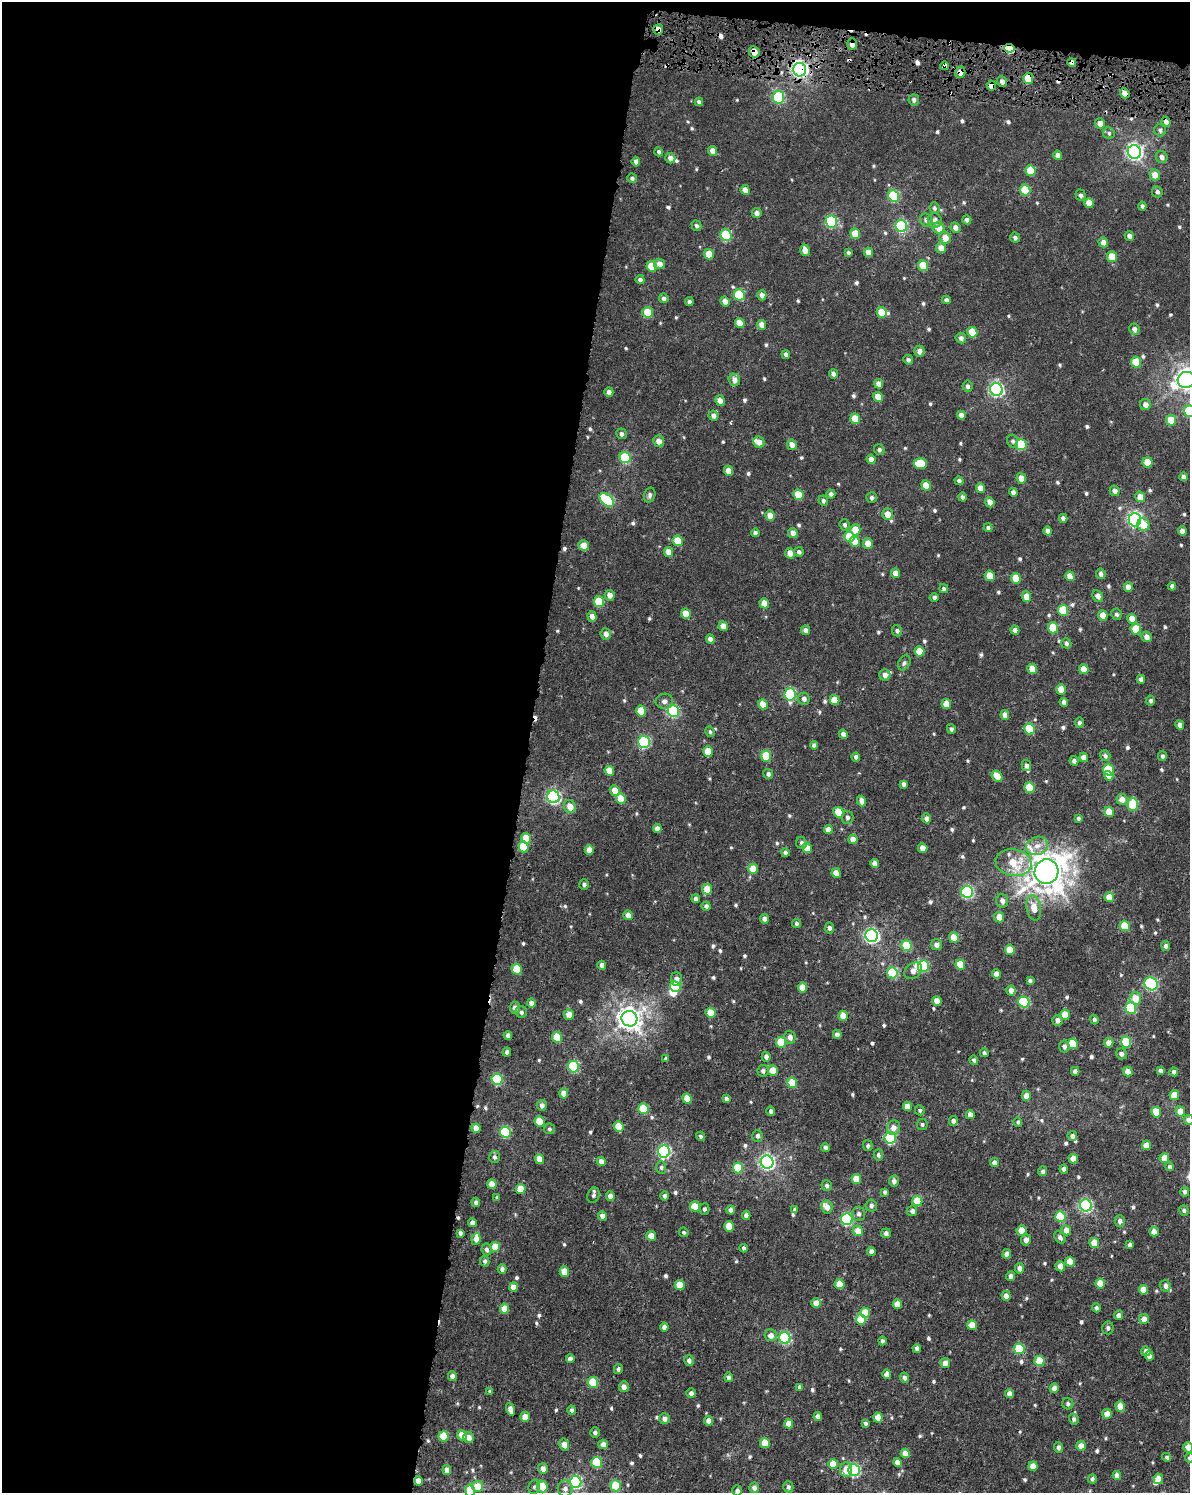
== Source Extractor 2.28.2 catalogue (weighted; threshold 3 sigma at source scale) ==
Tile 1 of 4 x 3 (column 1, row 1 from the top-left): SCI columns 25-1212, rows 3324-4814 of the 4789 x 5100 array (HDU 1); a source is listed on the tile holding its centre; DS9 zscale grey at full resolution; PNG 1192 x 1495 px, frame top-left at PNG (2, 2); each listed source drawn as its Kron ellipse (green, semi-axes under 4 px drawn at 4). Shown black and unused: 46% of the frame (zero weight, under 4 of 7 exposures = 4% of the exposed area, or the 3 px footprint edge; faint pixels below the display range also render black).
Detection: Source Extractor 2.28.2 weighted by HDU 2 'WHT'; one run over the whole footprint, this tile lists its part. Background 4.71e-04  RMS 0.001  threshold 0.0042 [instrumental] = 3 sigma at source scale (4.09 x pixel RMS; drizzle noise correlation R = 1.36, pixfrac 0.8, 0.0396/0.0396 arcsec/px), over >= 5 px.
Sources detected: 679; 2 inside a brighter object's white glare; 7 cosmic-ray / hot-pixel residue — neither listed nor drawn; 7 inside a brighter listed object's ellipse — not listed separately; of the other 663, all 500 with FLUX_AUTO >= 0.191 (the completeness limit of this list) listed and drawn (163 fainter detections not listed), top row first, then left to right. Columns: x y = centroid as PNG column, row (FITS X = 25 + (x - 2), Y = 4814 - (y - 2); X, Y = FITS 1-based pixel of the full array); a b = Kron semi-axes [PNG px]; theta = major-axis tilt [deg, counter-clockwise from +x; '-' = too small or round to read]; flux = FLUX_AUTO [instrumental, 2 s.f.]
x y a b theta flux
658 30 5 5 - 0.85
852 44 6 4 -89 0.57
1009 48 5 4 - 6.3
754 52 6 5 - 1.2
1072 63 4 4 - 0.48
945 66 4 3 - 2.7
800 70 7 6 - 34
960 72 6 5 - 0.78
1028 78 5 5 - 2.1
1002 82 5 5 - 0.46
991 85 5 4 - 0.83
1125 93 5 4 - 0.74
778 97 6 6 - 9.6
914 100 5 5 - 0.32
699 102 4 4 - 0.31
1166 122 5 4 - 0.53
1100 123 5 5 - 0.75
1160 130 6 5 - 0.27
1109 133 6 5 - 0.2
713 151 5 4 - 0.89
659 152 4 4 - 0.23
1134 152 7 6 - 33
1058 155 5 4 - 0.57
1162 157 6 5 - 0.44
670 158 5 5 - 0.51
636 162 5 4 - 0.45
1030 171 5 5 - 2.5
1155 175 5 5 - 0.94
632 178 5 4 - 0.21
745 190 5 4 - 0.84
1025 190 6 5 - 3.3
1157 192 6 5 - 0.3
1081 195 6 5 - 0.26
894 196 6 5 - 7.9
1089 203 5 4 - 1.2
1142 206 4 4 - 0.22
934 208 6 5 - 0.22
757 213 5 4 - 0.45
926 220 6 6 - 0.38
935 220 7 6 - 0.54
967 220 4 4 - 0.32
831 222 6 5 - 9.7
696 226 5 4 - 0.22
901 226 6 5 - 12
955 227 5 5 - 0.51
939 228 6 5 - 1.2
855 234 5 5 - 1.9
726 235 6 5 - 6.4
1129 236 5 4 - 0.46
945 238 6 5 - 0.97
1015 238 5 5 - 0.25
1103 242 5 4 - 0.58
941 248 5 5 - 0.96
805 250 6 5 - 0.75
868 252 5 4 - 0.74
848 253 4 4 - 0.2
709 254 5 5 - 1.4
1112 257 5 5 - 1.7
659 264 5 5 - 0.7
651 266 5 5 - 2.2
923 266 5 5 - 2.3
640 280 4 4 - 0.29
739 295 6 5 - 5.6
762 295 5 4 - 0.46
664 298 5 4 - 0.3
946 300 4 4 - 0.33
725 301 5 4 - 0.84
689 302 4 4 - 0.24
647 312 5 5 - 2
882 312 5 5 - 2
740 323 5 4 - 1.1
762 325 5 4 - 0.73
1134 329 6 5 - 0.39
972 332 5 5 - 2.3
961 338 5 5 - 0.4
919 351 5 5 - 0.48
786 354 4 4 - 0.32
908 360 5 4 - 0.27
1136 362 5 5 - 2.5
833 374 4 4 - 0.51
734 380 6 5 - 0.59
1186 380 9 8 - 69
879 384 5 4 - 0.73
967 386 5 5 - 0.28
996 389 6 6 - 22
609 392 5 4 - 0.42
878 397 5 4 - 1.1
720 401 5 4 - 0.62
1145 404 6 5 - 0.57
1189 411 6 5 - 5
961 415 4 4 - 0.7
713 416 5 5 - 0.46
855 419 5 4 - 1.9
1171 420 5 5 - 1.9
621 434 5 5 - 0.32
659 441 6 5 - 0.73
1013 441 6 5 - 0.23
759 442 6 5 - 0.68
792 445 5 4 - 0.63
1021 445 6 5 - 4.5
879 450 5 5 - 0.23
625 458 6 5 - 5.2
871 459 5 4 - 0.68
1147 462 5 5 - 1.9
920 463 7 5 1 3
728 471 5 4 - 0.85
1183 477 4 4 - 0.36
1021 478 5 4 - 0.98
959 481 4 4 - 0.26
926 485 5 4 - 1.8
980 488 5 4 - 0.87
1115 491 5 4 - 0.51
1013 492 4 4 - 0.39
831 494 4 4 - 0.33
650 495 7 5 73 0.31
798 495 5 5 - 2.4
962 497 4 4 - 0.24
1140 497 5 5 - 1
871 498 5 5 - 0.25
607 500 8 5 -42 6.9
823 501 5 4 - 0.24
990 502 5 4 - 0.82
887 514 6 5 - 1
770 516 5 4 - 1.1
1063 518 4 4 - 0.44
1135 520 6 6 - 22
845 525 6 5 - 0.23
1143 525 6 6 - 1.5
988 528 4 4 - 0.22
855 530 6 5 - 1.4
1048 531 4 4 - 0.44
1182 531 5 4 - 0.65
755 533 4 4 - 0.28
793 533 5 4 - 0.8
849 537 5 5 - 2.8
678 541 5 5 - 2
855 541 5 5 - 1.5
868 543 5 5 - 1
584 546 5 5 - 1.3
668 552 5 4 - 0.8
799 552 5 5 - 0.27
790 553 5 5 - 0.77
895 573 5 4 - 0.74
1101 574 5 4 - 0.4
990 576 5 5 - 1.5
1070 576 5 4 - 0.94
1016 578 5 5 - 1.9
1172 586 4 4 - 0.3
1128 587 5 4 - 0.76
944 589 4 4 - 0.2
610 595 5 5 - 0.63
1098 596 6 5 - 0.49
934 597 4 4 - 0.25
1026 597 5 4 - 1.2
599 602 5 5 - 3.1
764 603 5 4 - 1.2
1063 610 5 5 - 3.5
686 614 5 4 - 1.3
1116 614 6 5 - 0.25
1103 615 5 4 - 1.3
592 617 5 4 - 0.58
1132 619 5 5 - 1.1
723 626 5 4 - 0.99
1053 628 5 5 - 3.1
1136 629 5 5 - 2.6
805 630 5 4 - 0.43
1015 630 4 4 - 0.55
897 631 5 5 - 0.23
606 634 5 5 - 0.48
1147 637 5 5 - 0.62
710 639 4 4 - 0.53
1066 643 5 5 - 0.24
919 651 5 5 - 1.6
904 663 8 5 62 0.23
1032 669 5 4 - 1.4
1084 669 5 4 - 1.3
885 675 6 5 - 0.57
1141 679 4 4 - 0.4
1061 690 5 4 - 1.3
790 694 6 5 - 8.1
804 699 6 5 - 0.34
835 700 5 5 - 1.2
664 701 9 7 1 0.41
1151 701 5 4 - 0.21
1064 702 4 4 - 0.42
763 704 5 4 - 1.2
946 704 5 4 - 1.3
641 711 5 5 - 2
673 711 6 5 - 9.7
1005 715 5 4 - 0.71
1079 723 5 4 - 0.25
1180 725 5 4 - 0.46
951 729 5 4 - 0.23
1030 729 5 5 - 3.8
710 732 5 4 - 0.2
843 734 5 4 - 0.37
644 742 6 5 - 11
814 745 4 4 - 0.29
708 752 5 5 - 1.9
766 756 5 5 - 3.1
1105 756 5 5 - 0.27
1162 756 5 4 - 0.23
856 757 4 4 - 0.38
1084 757 5 4 - 0.68
1074 761 5 4 - 0.35
1026 766 5 4 - 0.32
1108 770 6 5 - 4.5
609 771 5 4 - 1.3
768 774 5 5 - 0.31
997 776 6 4 -48 1.3
1109 776 5 4 - 0.42
903 784 4 4 - 0.33
1030 788 5 5 - 3
615 790 5 5 - 1.1
553 797 6 6 - 19
621 798 5 5 - 1.9
1122 799 5 5 - 0.76
862 801 5 4 - 0.65
1133 804 7 5 88 4.4
570 806 6 6 - 1
838 812 6 5 - 2.1
1109 812 5 4 - 1.6
847 817 6 6 - 0.27
926 818 5 4 - 0.49
1078 818 4 4 - 0.19
657 828 4 4 - 0.58
828 829 4 4 - 0.64
526 838 5 5 - 2
853 839 5 4 - 0.87
801 843 6 5 - 0.29
1037 846 11 9 18 0.77
523 847 5 5 - 3.1
807 848 5 4 - 1.5
923 848 5 4 - 0.94
589 850 5 4 - 0.8
785 853 4 4 - 0.27
875 863 4 4 - 0.68
1014 863 18 13 -9 2.7
753 869 5 4 - 1.6
1046 872 12 12 - 180
836 873 5 4 - 0.97
584 885 5 4 - 0.24
707 889 5 5 - 1.6
967 892 6 6 - 13
1109 897 5 4 - 1.3
696 899 4 4 - 0.35
1002 901 7 5 -75 0.47
706 906 4 4 - 0.32
1034 908 13 7 -79 1.2
628 915 5 4 - 0.65
999 917 5 5 - 0.79
764 919 5 4 - 0.4
797 923 4 4 - 0.27
1125 926 5 5 - 2.6
829 928 5 5 - 0.33
872 936 6 6 - 22
954 937 5 4 - 1.3
937 945 5 5 - 0.45
906 946 5 5 - 3.4
1166 946 5 4 - 0.34
1010 950 5 5 - 1.8
602 965 4 4 - 0.48
960 965 5 5 - 2.7
923 966 6 5 - 6.6
517 969 5 5 - 2.9
913 971 10 7 39 0.62
892 973 5 5 - 5
996 974 4 4 - 0.62
676 979 7 5 -87 0.47
1030 981 4 3 - 0.24
1151 984 7 6 - 13
675 986 5 5 - 3.6
802 988 5 4 - 1.4
1011 990 5 4 - 0.5
1135 998 6 6 - 1.4
937 1001 5 4 - 0.94
1024 1002 5 5 - 7.1
531 1003 4 4 - 0.61
515 1008 6 5 - 0.47
1131 1008 6 5 - 6.8
521 1012 6 5 - 0.31
710 1013 5 5 - 1.9
569 1014 5 5 - 0.78
1065 1015 5 4 - 1.8
843 1016 5 4 - 1.2
629 1019 8 7 - 80
1057 1020 5 5 - 0.49
1094 1020 5 4 - 0.24
837 1034 4 4 - 0.41
508 1035 4 4 - 0.31
557 1037 5 5 - 3.2
790 1037 6 5 - 0.52
781 1042 5 5 - 3.2
1126 1042 5 5 - 5.1
1109 1043 5 4 - 0.72
1073 1044 5 5 - 2.8
1064 1046 6 5 - 0.3
507 1052 4 4 - 0.24
984 1053 4 4 - 0.23
1121 1054 5 5 - 0.33
766 1057 5 4 - 0.4
666 1059 4 3 - 0.21
974 1060 5 4 - 0.21
573 1066 6 5 - 7.1
773 1070 5 5 - 1.2
1160 1070 4 4 - 0.29
763 1071 6 5 - 0.28
1075 1071 4 4 - 0.48
1128 1071 5 5 - 0.84
1174 1072 4 4 - 0.34
497 1079 6 5 - 7.9
792 1083 5 5 - 2.3
564 1093 5 4 - 0.96
1174 1095 5 5 - 1.6
1026 1096 5 4 - 0.75
687 1099 5 4 - 1.5
726 1099 4 4 - 0.28
542 1105 5 5 - 0.38
907 1106 5 4 - 0.86
643 1109 5 5 - 3.1
920 1110 5 5 - 0.19
771 1111 5 4 - 0.26
1180 1111 5 4 - 1.2
1156 1112 5 5 - 1.6
970 1115 4 4 - 0.74
1189 1120 5 5 - 0.62
540 1121 5 5 - 2.8
953 1121 5 4 - 0.32
1018 1122 4 4 - 0.19
922 1124 5 5 - 0.21
619 1127 5 5 - 2.5
476 1128 5 4 - 0.96
894 1128 7 6 - 0.65
549 1129 5 5 - 0.2
505 1132 6 5 - 7.2
701 1136 5 4 - 0.21
757 1136 6 5 - 0.27
1072 1136 5 4 - 0.36
890 1138 6 5 - 9.4
1147 1145 5 4 - 1.1
868 1146 5 4 - 0.2
825 1147 4 4 - 0.3
664 1152 6 6 - 17
878 1155 6 4 -77 0.25
494 1157 6 5 - 0.25
1164 1158 5 4 - 1
539 1159 5 4 - 1.3
1073 1159 5 4 - 0.94
601 1161 5 4 - 0.58
767 1162 6 6 - 29
994 1163 4 4 - 0.47
661 1167 6 5 - 0.21
1170 1167 4 4 - 0.26
738 1168 5 5 - 3.1
1064 1169 4 4 - 0.36
1043 1171 5 4 - 0.23
856 1179 5 4 - 1.7
894 1181 5 5 - 0.4
492 1184 5 4 - 1.2
827 1186 5 5 - 0.23
521 1189 5 5 - 1.7
885 1192 4 3 - 0.23
1185 1192 5 4 - 0.31
593 1195 8 6 71 0.26
610 1196 5 4 - 0.5
664 1196 5 4 - 0.24
497 1198 4 3 - 0.2
917 1201 5 5 - 2.5
476 1202 4 4 - 0.32
1086 1205 6 6 - 16
695 1206 5 5 - 1.8
871 1206 6 5 - 0.3
827 1207 6 5 - 0.58
704 1209 5 5 - 0.2
795 1209 4 4 - 0.24
731 1210 4 4 - 0.56
1184 1210 5 4 - 0.23
912 1211 5 5 - 0.35
859 1214 7 6 - 0.32
746 1215 4 4 - 0.42
602 1216 4 4 - 0.62
1060 1216 5 5 - 3.7
847 1219 6 5 - 12
1120 1221 5 5 - 0.34
473 1223 4 4 - 0.52
729 1226 5 4 - 1.8
1066 1230 5 4 - 0.78
858 1231 5 5 - 1.1
1022 1231 5 5 - 1.7
684 1232 5 4 - 0.2
1154 1232 5 4 - 0.72
460 1233 4 3 - 0.28
886 1233 5 5 - 0.36
651 1236 5 4 - 1.2
1060 1237 7 5 -57 0.32
476 1239 6 4 83 0.69
1026 1240 5 5 - 0.46
1094 1243 5 5 - 1.6
1130 1245 4 4 - 0.31
495 1247 5 5 - 1.5
744 1248 4 3 - 0.22
487 1249 6 5 - 0.29
871 1251 4 4 - 0.47
1007 1254 5 4 - 0.67
485 1261 5 4 - 0.25
1070 1262 5 4 - 1.7
1060 1266 5 4 - 0.73
1019 1268 5 4 - 0.43
502 1269 4 4 - 0.3
564 1271 5 4 - 1.3
1011 1276 5 4 - 0.43
839 1284 5 5 - 1.8
1100 1284 5 4 - 1.9
680 1285 5 5 - 1.9
1165 1286 6 5 - 0.4
513 1287 5 4 - 0.88
1144 1290 5 4 - 1.4
1006 1296 5 4 - 0.62
816 1303 5 4 - 1.2
897 1304 5 4 - 1.1
1096 1308 4 4 - 0.23
504 1309 5 4 - 1.5
865 1313 5 5 - 2.4
1119 1315 5 4 - 0.44
1144 1319 5 4 - 0.76
861 1320 5 5 - 2.8
972 1325 5 5 - 1.6
664 1327 4 4 - 0.43
1108 1328 6 5 - 0.27
771 1335 6 6 - 0.61
785 1338 6 5 - 11
882 1341 4 4 - 0.23
917 1348 4 4 - 0.33
1019 1349 5 5 - 4.4
1146 1351 5 4 - 0.69
1149 1356 5 4 - 0.53
570 1359 4 4 - 0.49
689 1361 5 5 - 0.35
1039 1361 5 5 - 3
945 1363 5 4 - 0.86
618 1369 5 3 - 0.21
887 1374 4 4 - 0.87
452 1376 5 4 - 0.52
729 1377 4 4 - 0.27
904 1378 5 4 - 0.35
593 1382 5 5 - 3.7
624 1387 5 5 - 0.5
799 1387 4 3 - 0.27
1054 1388 5 4 - 0.56
490 1391 4 4 - 0.21
691 1393 5 5 - 0.29
1009 1393 4 4 - 0.61
1068 1404 6 5 - 0.27
1120 1406 5 4 - 1.5
510 1409 6 4 -72 0.62
572 1410 5 4 - 0.27
1107 1414 5 5 - 0.91
818 1416 4 4 - 0.46
525 1417 5 5 - 0.91
878 1418 5 4 - 1.2
665 1419 5 5 - 0.48
1074 1419 5 5 - 0.25
709 1421 5 4 - 0.79
789 1424 5 4 - 0.95
866 1424 4 3 - 0.24
595 1432 5 5 - 0.24
462 1435 5 5 - 1.2
443 1436 5 5 - 3
469 1437 5 5 - 0.77
765 1443 5 5 - 2
603 1444 5 4 - 0.7
564 1445 6 5 - 0.74
1081 1446 5 4 - 0.9
1058 1447 5 4 - 0.31
1188 1447 5 5 - 0.65
905 1453 5 4 - 0.96
1167 1457 4 4 - 0.23
1189 1458 5 4 - 0.21
597 1462 5 5 - 4.9
898 1462 4 4 - 0.85
833 1464 5 4 - 1.6
1033 1466 4 4 - 1.1
543 1469 5 5 - 0.57
447 1470 5 4 - 0.73
846 1470 7 6 - 0.97
854 1470 6 5 - 14
1117 1475 4 4 - 0.67
1092 1479 4 4 - 0.23
1158 1479 5 4 - 0.78
418 1481 5 4 - 0.71
576 1482 6 5 - 13
477 1486 6 5 - 1.4
542 1486 6 5 - 1.7
616 1486 5 5 - 4.5
534 1487 7 5 74 0.2
788 1487 6 5 - 0.26
754 1488 5 4 - 0.38
565 1489 8 7 - 0.48
470 1491 6 5 - 1.8
737 1491 5 5 - 0.39
Overlapping masked pixels (flux is a lower limit): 13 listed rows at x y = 658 30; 852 44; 1009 48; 754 52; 1072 63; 945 66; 800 70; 960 72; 1028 78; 991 85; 1125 93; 1166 122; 418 1481
Isophote crosses this tile's border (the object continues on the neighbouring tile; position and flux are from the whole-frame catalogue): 7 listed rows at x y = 1186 380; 1189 411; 1189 1120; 1188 1447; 1189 1458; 470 1491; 737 1491